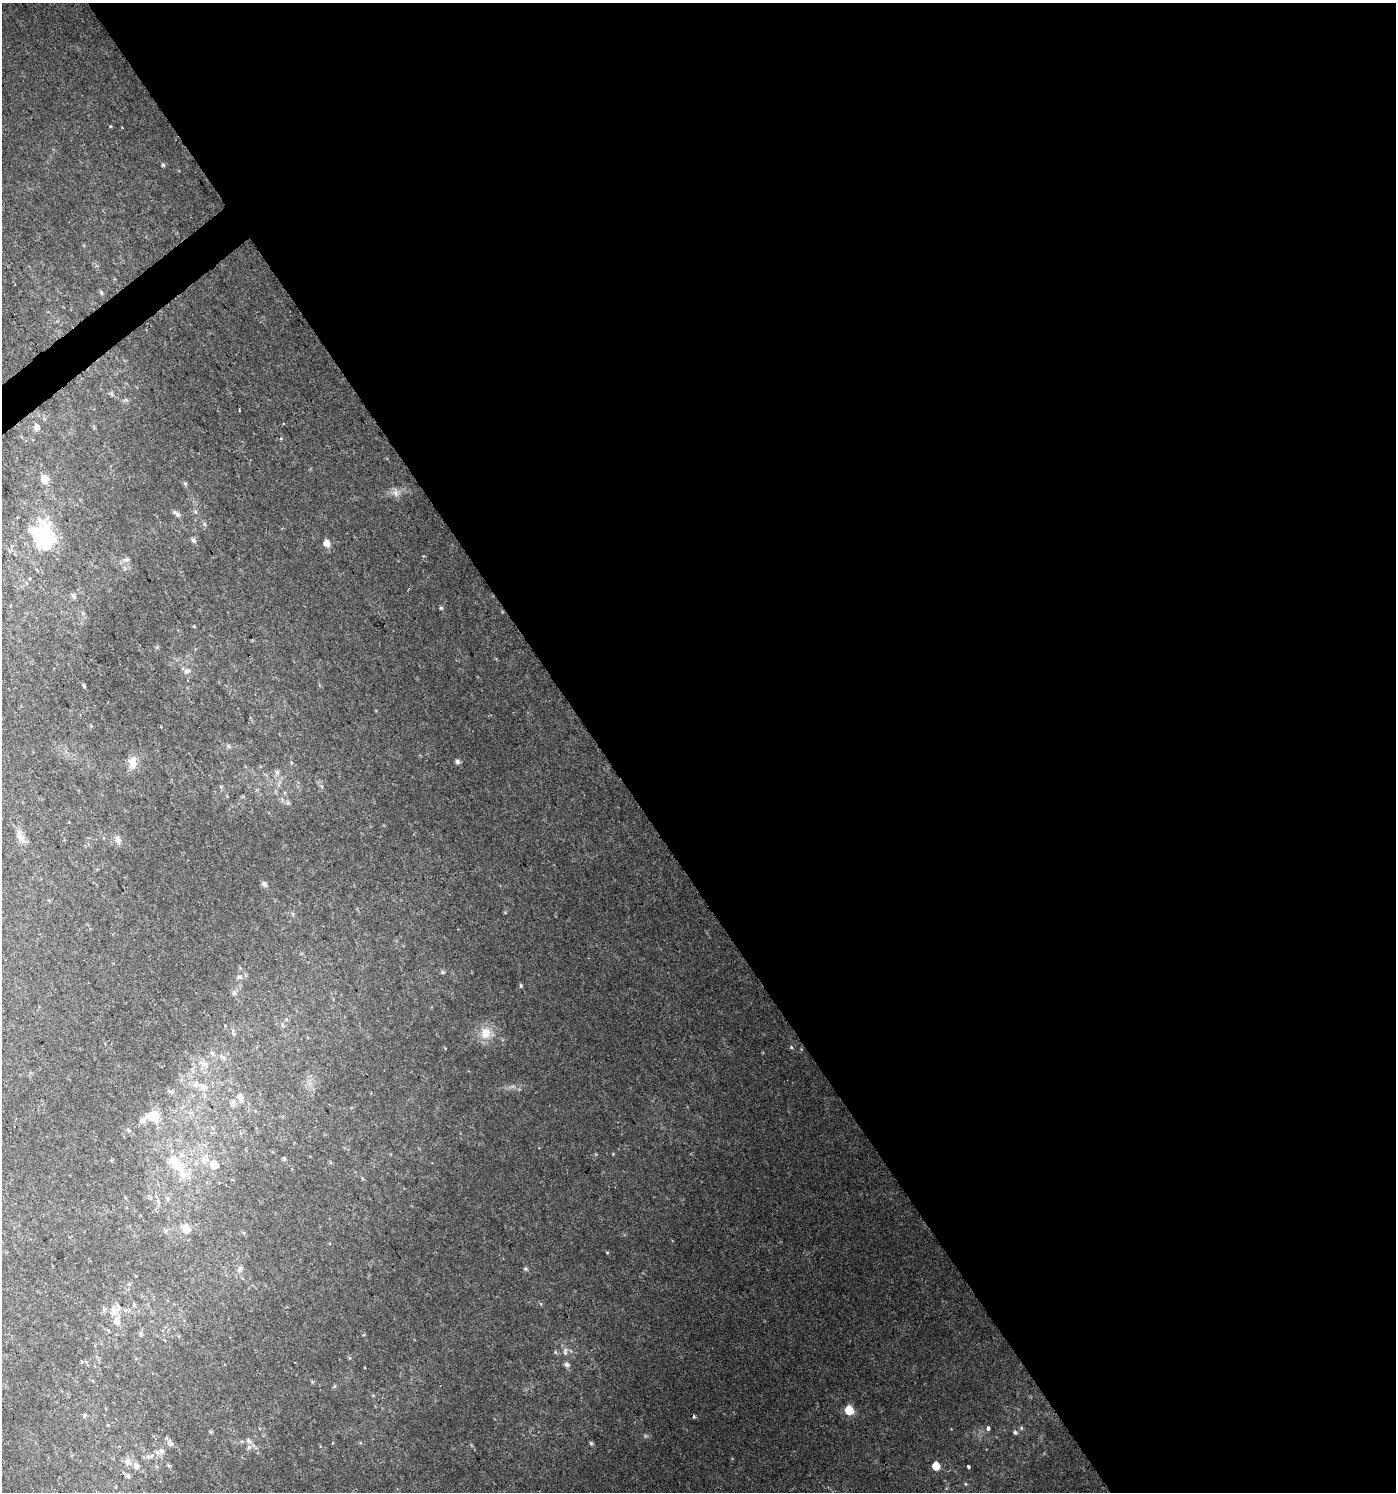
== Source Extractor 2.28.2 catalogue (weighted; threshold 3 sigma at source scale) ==
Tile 8 of 4 x 4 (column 4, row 2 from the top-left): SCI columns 4314-5707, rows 2987-4476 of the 5902 x 5967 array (HDU 1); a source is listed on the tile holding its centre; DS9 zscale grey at full resolution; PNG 1398 x 1494 px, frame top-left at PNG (2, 3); no overlay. Shown black and unused: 58% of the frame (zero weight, under 2 of 3 exposures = <1% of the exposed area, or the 3 px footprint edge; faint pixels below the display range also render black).
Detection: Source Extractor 2.28.2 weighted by HDU 2 'WHT'; one run over the whole footprint, this tile lists its part. Background 0.0217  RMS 0.0043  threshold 0.0193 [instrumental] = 3 sigma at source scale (4.5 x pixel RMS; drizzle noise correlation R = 1.50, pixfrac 1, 0.0396/0.0396 arcsec/px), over >= 5 px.
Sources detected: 93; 2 too faint to see at this stretch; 1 inside a brighter object's white glare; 1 cosmic-ray / hot-pixel residue — not listed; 6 inside a brighter listed object's ellipse — not listed separately; the other 83 listed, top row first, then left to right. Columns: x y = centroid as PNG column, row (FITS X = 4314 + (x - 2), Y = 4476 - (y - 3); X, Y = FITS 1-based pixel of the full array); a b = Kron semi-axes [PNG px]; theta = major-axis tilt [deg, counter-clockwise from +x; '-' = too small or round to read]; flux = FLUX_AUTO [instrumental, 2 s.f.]
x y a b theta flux
110 126 3 3 - 1.3
163 165 6 4 -74 0.68
101 292 7 5 -71 0.93
111 393 8 5 -73 0.9
37 427 9 7 -77 2.5
44 478 12 11 - 3.8
185 484 6 5 - 0.71
395 493 10 10 - 2.6
196 512 5 3 - 0.61
178 515 9 6 -45 1.6
204 524 7 4 -71 0.69
44 537 32 24 -61 41
193 540 7 5 -61 1.3
327 543 6 5 - 4.2
127 560 8 6 34 1.5
74 596 8 6 -67 1.1
441 608 5 4 - 0.56
194 626 4 4 - 0.39
187 671 11 7 12 1.7
228 746 7 5 -19 0.97
132 762 19 12 83 5
457 762 6 5 - 1.3
277 772 8 6 -90 1.4
221 786 6 4 -18 0.51
288 803 6 5 - 0.88
20 837 20 9 -67 3.9
118 839 13 8 -76 2.3
264 884 6 5 - 1.7
505 913 5 3 - 0.39
442 972 6 5 - 0.78
239 977 9 7 -4 1.5
521 986 5 4 - 0.74
234 993 7 6 - 1.2
282 1025 6 4 -88 0.78
485 1033 19 17 -85 7.7
234 1034 6 4 -69 0.64
791 1047 5 5 - 0.62
223 1057 13 5 -36 1.6
205 1064 14 7 -26 2.7
195 1084 9 7 -32 2.2
204 1087 10 8 -87 2.4
170 1091 8 5 -7 0.92
240 1097 12 7 -79 2.3
233 1102 8 6 -84 1.6
154 1116 17 13 -10 8.2
129 1130 5 5 - 0.57
613 1154 4 4 - 0.33
284 1159 5 5 - 0.66
203 1160 13 9 -81 3.6
176 1163 31 14 -48 14
214 1165 10 9 - 5.2
167 1199 7 6 - 1
186 1228 14 13 - 4.3
165 1231 6 6 - 0.91
607 1252 5 3 - 0.37
525 1269 6 5 - 0.75
239 1271 8 6 79 1.5
134 1305 6 5 - 0.77
114 1311 13 10 69 4.5
141 1334 6 5 - 0.95
565 1351 12 6 -88 1.8
555 1352 6 3 -71 0.53
82 1362 4 4 - 0.71
567 1365 6 6 - 1.4
334 1386 7 5 60 0.54
849 1410 6 5 - 15
84 1416 7 4 60 0.65
694 1416 4 3 - 1.2
988 1428 4 3 - 1.9
1021 1428 6 5 - 0.66
1015 1432 6 6 - 0.89
166 1438 6 3 -71 0.56
249 1441 11 7 -51 2
591 1443 5 4 - 0.87
171 1444 8 5 18 1.2
157 1452 8 6 -52 1.6
148 1456 7 6 - 1.2
128 1461 11 9 -3 2.8
169 1466 6 4 -2 0.53
936 1466 6 5 - 8.6
968 1466 4 3 - 1.8
128 1476 7 5 -62 1.1
966 1484 5 4 - 0.48
Unlisted compact peaks at least as high as the median listed source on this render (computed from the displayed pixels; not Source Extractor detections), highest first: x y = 281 439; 541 1304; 84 686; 312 1382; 350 1358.